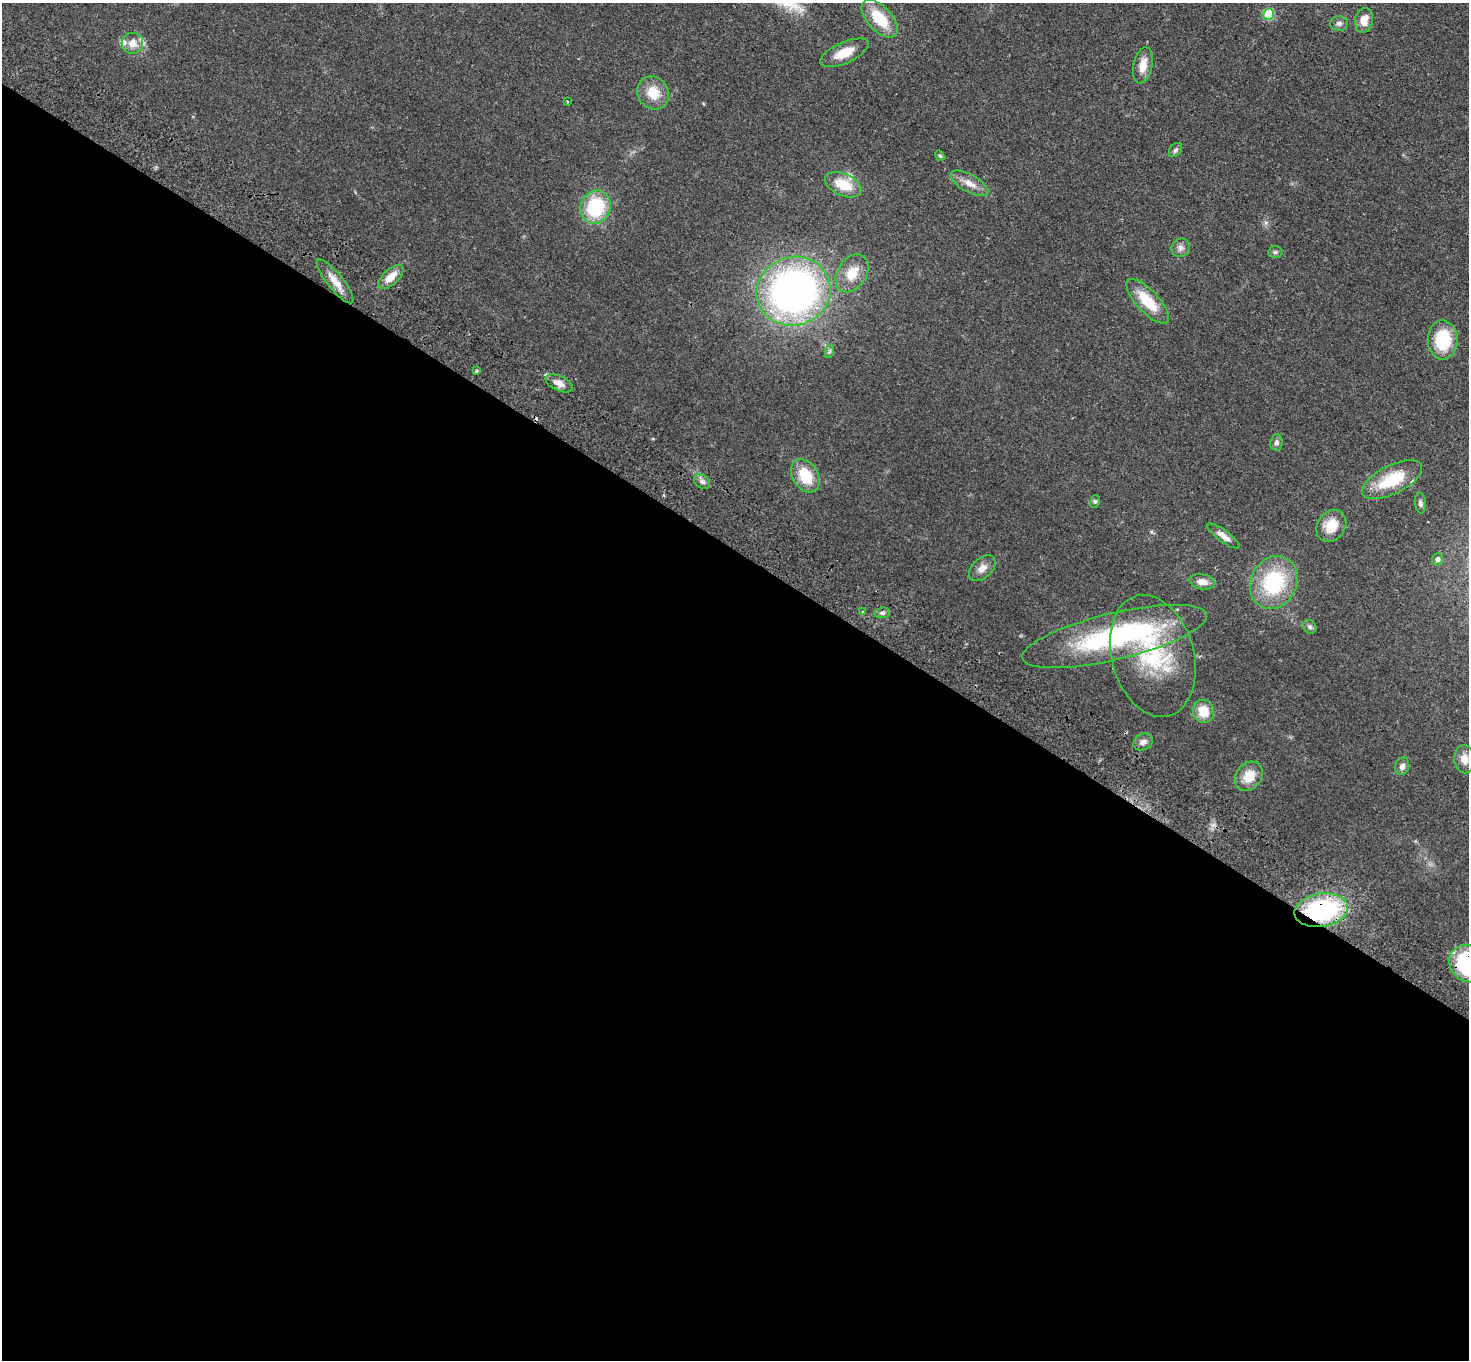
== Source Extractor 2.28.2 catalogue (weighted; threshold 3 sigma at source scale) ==
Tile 14 of 4 x 4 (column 2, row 4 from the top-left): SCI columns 1503-2969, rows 202-1559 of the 5938 x 5974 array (HDU 1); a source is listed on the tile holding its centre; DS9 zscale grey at full resolution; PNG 1471 x 1362 px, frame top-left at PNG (2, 3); each listed source drawn as its Kron ellipse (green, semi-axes under 4 px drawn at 4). Shown black and unused: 60% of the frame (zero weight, under 2 of 3 exposures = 3% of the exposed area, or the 3 px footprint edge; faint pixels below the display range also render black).
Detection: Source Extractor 2.28.2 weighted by HDU 2 'WHT'; one run over the whole footprint, this tile lists its part. Background 0.0594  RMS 0.007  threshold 0.0316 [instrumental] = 3 sigma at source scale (4.5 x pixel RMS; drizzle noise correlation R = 1.50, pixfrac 1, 0.05/0.05 arcsec/px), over >= 5 px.
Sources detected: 56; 1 inside a brighter object's white glare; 2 cosmic-ray / hot-pixel residue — neither listed nor drawn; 4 inside a brighter listed object's ellipse — not listed separately; the other 49 listed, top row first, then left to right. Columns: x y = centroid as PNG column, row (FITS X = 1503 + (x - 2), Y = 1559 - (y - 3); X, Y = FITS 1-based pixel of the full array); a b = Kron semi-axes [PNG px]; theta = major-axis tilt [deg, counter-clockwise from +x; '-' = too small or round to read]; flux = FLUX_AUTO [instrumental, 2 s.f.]
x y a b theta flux
1269 14 5 5 - 36
880 19 23 12 -48 23
1364 20 12 9 78 8
1339 23 9 7 1 2.3
132 43 11 10 - 6.9
844 53 26 10 24 13
1143 65 18 9 78 8.7
653 93 17 15 -56 14
567 101 3 2 - 0.64
1175 150 8 5 53 1.6
940 156 5 4 - 0.99
969 183 21 8 -28 6.9
843 185 19 11 -24 18
596 207 17 15 68 42
1181 248 10 9 - 3.2
1275 252 7 6 - 1.5
852 273 20 14 57 14
391 277 15 7 43 8.7
335 281 27 8 -51 8.4
794 291 37 34 18 310
1147 301 29 11 -47 21
1443 340 19 15 -88 33
830 351 7 4 71 1.2
476 371 3 3 - 2.1
559 383 14 7 -24 5.5
1276 442 8 6 82 2.2
805 476 18 12 -58 22
1392 480 33 14 26 30
702 481 8 6 -38 2.4
1095 501 6 5 - 1.2
1420 503 10 5 -84 2
1331 526 17 14 55 14
1223 536 19 6 -36 4.4
1438 559 6 5 - 1.8
982 568 16 9 43 5.2
1202 582 13 7 -11 5
1274 582 27 23 63 52
863 612 3 3 - 2.6
882 613 8 5 8 1.9
1310 627 7 6 - 1.6
1114 636 95 23 13 130
1153 656 62 41 -75 75
1203 711 11 10 - 14
1143 742 10 8 28 3.4
1465 759 14 10 -82 6.4
1402 766 9 7 74 3.2
1249 776 16 12 52 11
1321 910 27 16 9 93
1468 964 20 17 -40 65
Overlapping masked pixels (flux is a lower limit): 3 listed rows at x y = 1143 742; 1321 910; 1468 964
Isophote crosses this tile's border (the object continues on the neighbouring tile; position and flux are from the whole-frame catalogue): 1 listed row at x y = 1468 964